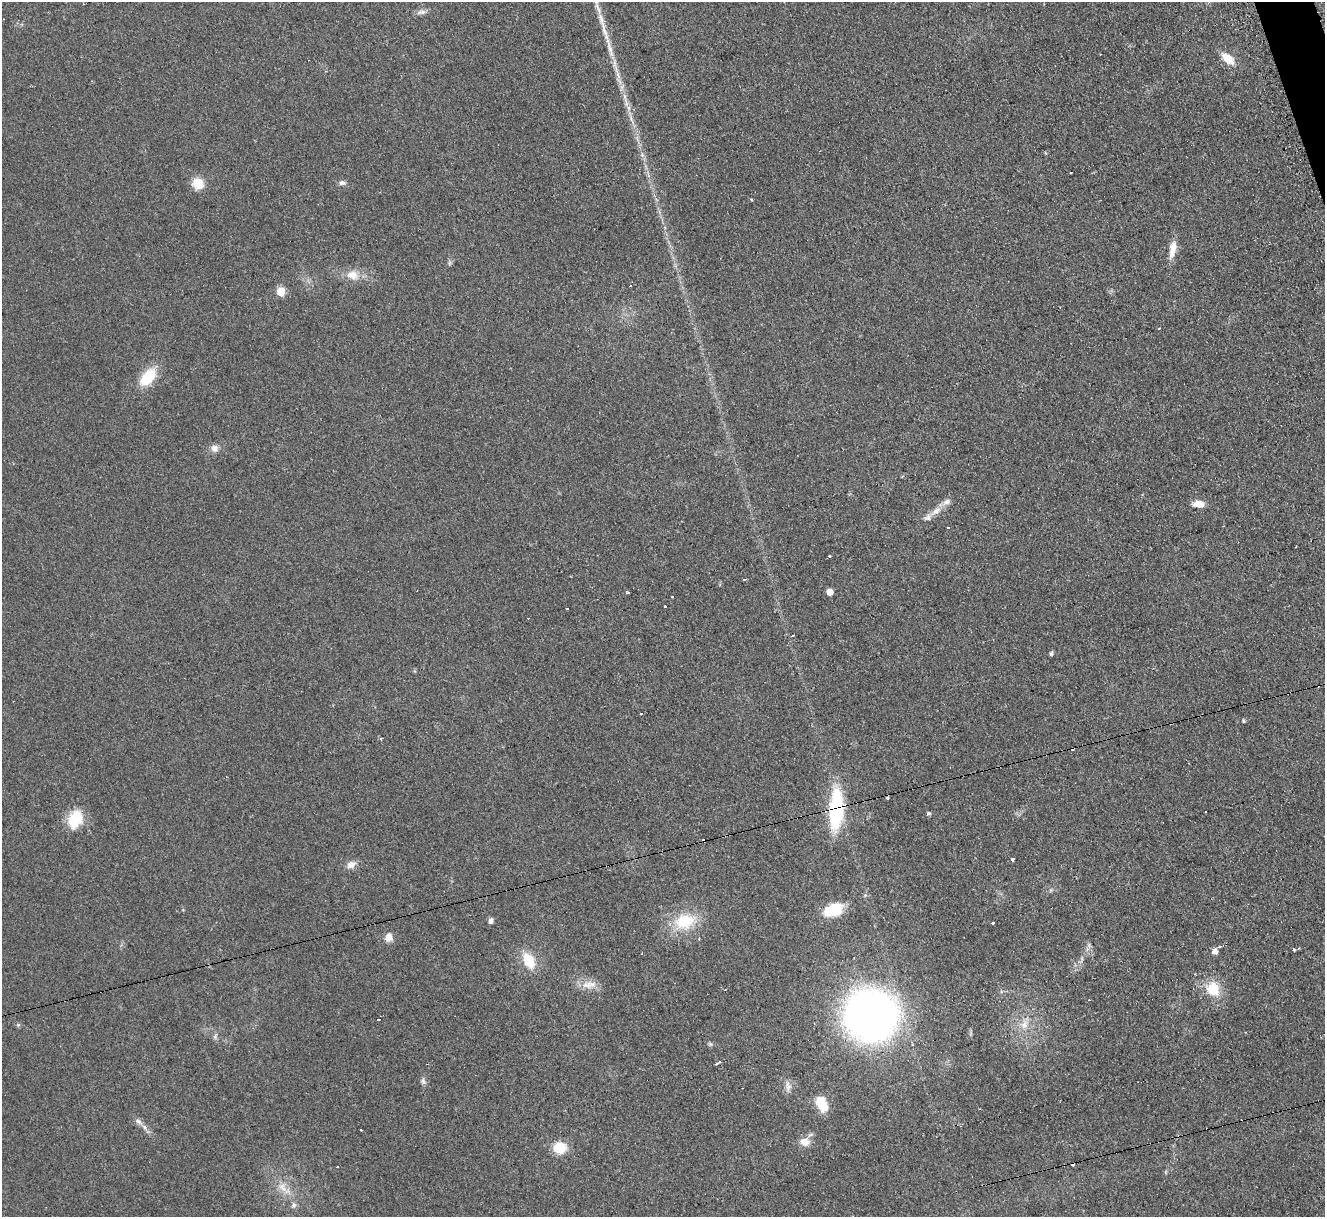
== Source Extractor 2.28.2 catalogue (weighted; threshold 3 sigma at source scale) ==
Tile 10 of 4 x 4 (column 2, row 3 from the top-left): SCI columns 1343-2665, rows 1489-2703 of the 5319 x 5278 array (HDU 1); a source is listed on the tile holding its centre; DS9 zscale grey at full resolution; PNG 1327 x 1219 px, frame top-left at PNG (2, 2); no overlay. Shown black and unused: <1% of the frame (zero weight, under 2 of 3 exposures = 2% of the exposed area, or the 3 px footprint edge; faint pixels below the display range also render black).
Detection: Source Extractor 2.28.2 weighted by HDU 2 'WHT'; one run over the whole footprint, this tile lists its part. Background 0.123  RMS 0.012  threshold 0.0542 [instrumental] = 3 sigma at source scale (4.5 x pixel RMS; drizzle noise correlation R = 1.50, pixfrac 1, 0.05/0.05 arcsec/px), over >= 5 px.
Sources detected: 75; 11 cosmic-ray / hot-pixel residue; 1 long thin detection or spike segment (spike, bleed or trail) — not listed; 2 inside a brighter listed object's ellipse — not listed separately; the other 61 listed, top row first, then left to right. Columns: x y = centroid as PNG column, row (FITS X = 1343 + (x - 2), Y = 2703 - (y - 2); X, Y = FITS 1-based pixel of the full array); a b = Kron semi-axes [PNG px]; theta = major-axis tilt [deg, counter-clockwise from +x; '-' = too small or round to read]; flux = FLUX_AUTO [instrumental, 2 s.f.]
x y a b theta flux
421 12 14 6 11 5.1
1228 59 14 8 -40 22
628 108 7 5 -89 3.6
642 155 8 5 -79 3.4
198 183 13 11 -34 19
342 183 9 6 0 3.9
751 199 3 2 - 1.7
1173 249 24 9 78 14
449 263 7 4 71 2.1
353 275 16 13 -13 16
630 286 3 2 - 2.1
281 291 5 5 - 45
148 377 21 12 50 40
214 448 9 8 - 6.8
1198 504 12 8 -3 13
936 511 15 7 27 9.5
830 557 3 3 - 6.6
744 579 4 3 - 1.7
830 592 5 5 - 17
628 593 3 3 - 6.4
672 596 3 2 - 2.1
567 608 3 2 - 1.4
792 636 4 3 - 1.8
1051 653 6 4 89 2.1
1243 721 5 4 - 1.4
381 739 3 3 - 2.6
887 798 4 4 - 1.4
836 809 48 15 87 98
1206 811 3 3 - 3.8
928 813 6 5 - 1.9
75 819 24 17 67 33
1013 859 4 3 - 14
351 865 13 9 24 8.3
833 910 19 12 19 47
491 921 7 5 78 3.5
684 921 32 22 16 48
993 922 3 3 - 6.5
389 937 11 9 81 8.9
1089 945 9 3 -85 3.1
1294 950 4 3 - 2
1215 951 6 6 - 8.9
529 961 17 11 -61 31
589 985 23 10 3 14
1213 989 17 15 -27 29
871 1015 41 41 - 750
378 1019 3 3 - 3.8
1024 1024 14 10 75 13
18 1025 5 5 - 1.6
215 1037 7 6 - 2.9
719 1062 3 3 - 2.6
716 1064 3 3 - 2.8
423 1081 9 6 -79 3.7
788 1086 18 7 -87 6.9
822 1104 19 10 -60 27
138 1121 12 7 -30 5.6
361 1130 3 2 - 1.4
805 1142 12 10 -9 12
560 1148 10 9 - 36
337 1167 3 2 - 1.2
282 1187 23 9 -41 16
294 1205 9 7 47 3.8
Overlapping masked pixels (flux is a lower limit): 1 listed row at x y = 836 809